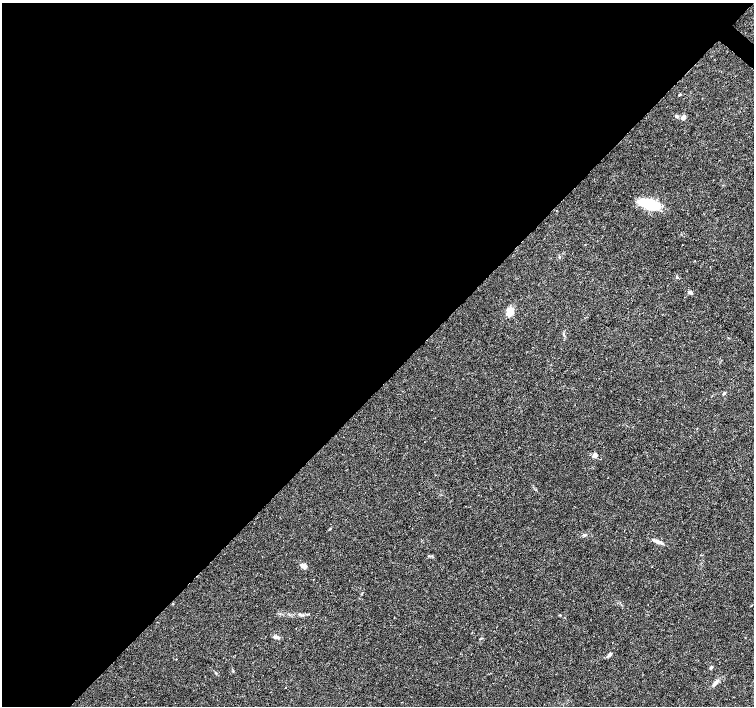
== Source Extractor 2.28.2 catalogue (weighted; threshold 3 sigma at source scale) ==
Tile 5 of 4 x 4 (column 1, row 2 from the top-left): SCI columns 1-1504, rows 2983-4389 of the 6020 x 6029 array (HDU 1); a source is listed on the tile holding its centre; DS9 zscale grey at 2 x 2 block average (1 PNG px = mean of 2 x 2 image px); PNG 756 x 708 px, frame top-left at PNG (2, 3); no overlay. Shown black and unused: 55% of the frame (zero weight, under 3 of 4 exposures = <1% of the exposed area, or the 3 px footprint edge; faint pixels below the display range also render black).
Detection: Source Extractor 2.28.2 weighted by HDU 2 'WHT'; one run over the whole footprint, this tile lists its part. Background 0.0514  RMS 0.0037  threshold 0.0167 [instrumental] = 3 sigma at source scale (4.5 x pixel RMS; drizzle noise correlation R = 1.50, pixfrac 1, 0.0396/0.0396 arcsec/px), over >= 5 px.
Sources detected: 17; all 17 listed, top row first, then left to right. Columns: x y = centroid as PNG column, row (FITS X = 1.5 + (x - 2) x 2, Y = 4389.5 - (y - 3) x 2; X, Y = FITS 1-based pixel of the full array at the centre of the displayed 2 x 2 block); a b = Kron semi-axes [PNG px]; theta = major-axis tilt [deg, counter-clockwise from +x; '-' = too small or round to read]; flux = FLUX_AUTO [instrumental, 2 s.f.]
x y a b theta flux
679 95 4 3 - 0.65
676 116 5 4 - 1.5
683 118 5 4 - 3.8
650 204 19 8 -18 43
677 277 3 3 - 0.83
690 292 4 3 - 3
510 311 6 5 - 13
724 393 5 3 - 0.92
594 455 3 2 - 10
584 535 4 3 - 1.2
658 542 12 4 -20 4.2
303 566 7 5 -7 3.5
560 615 4 2 - 0.53
276 637 8 4 -16 3
610 654 6 3 33 2.1
711 667 5 3 - 1.1
715 683 10 4 52 3.2